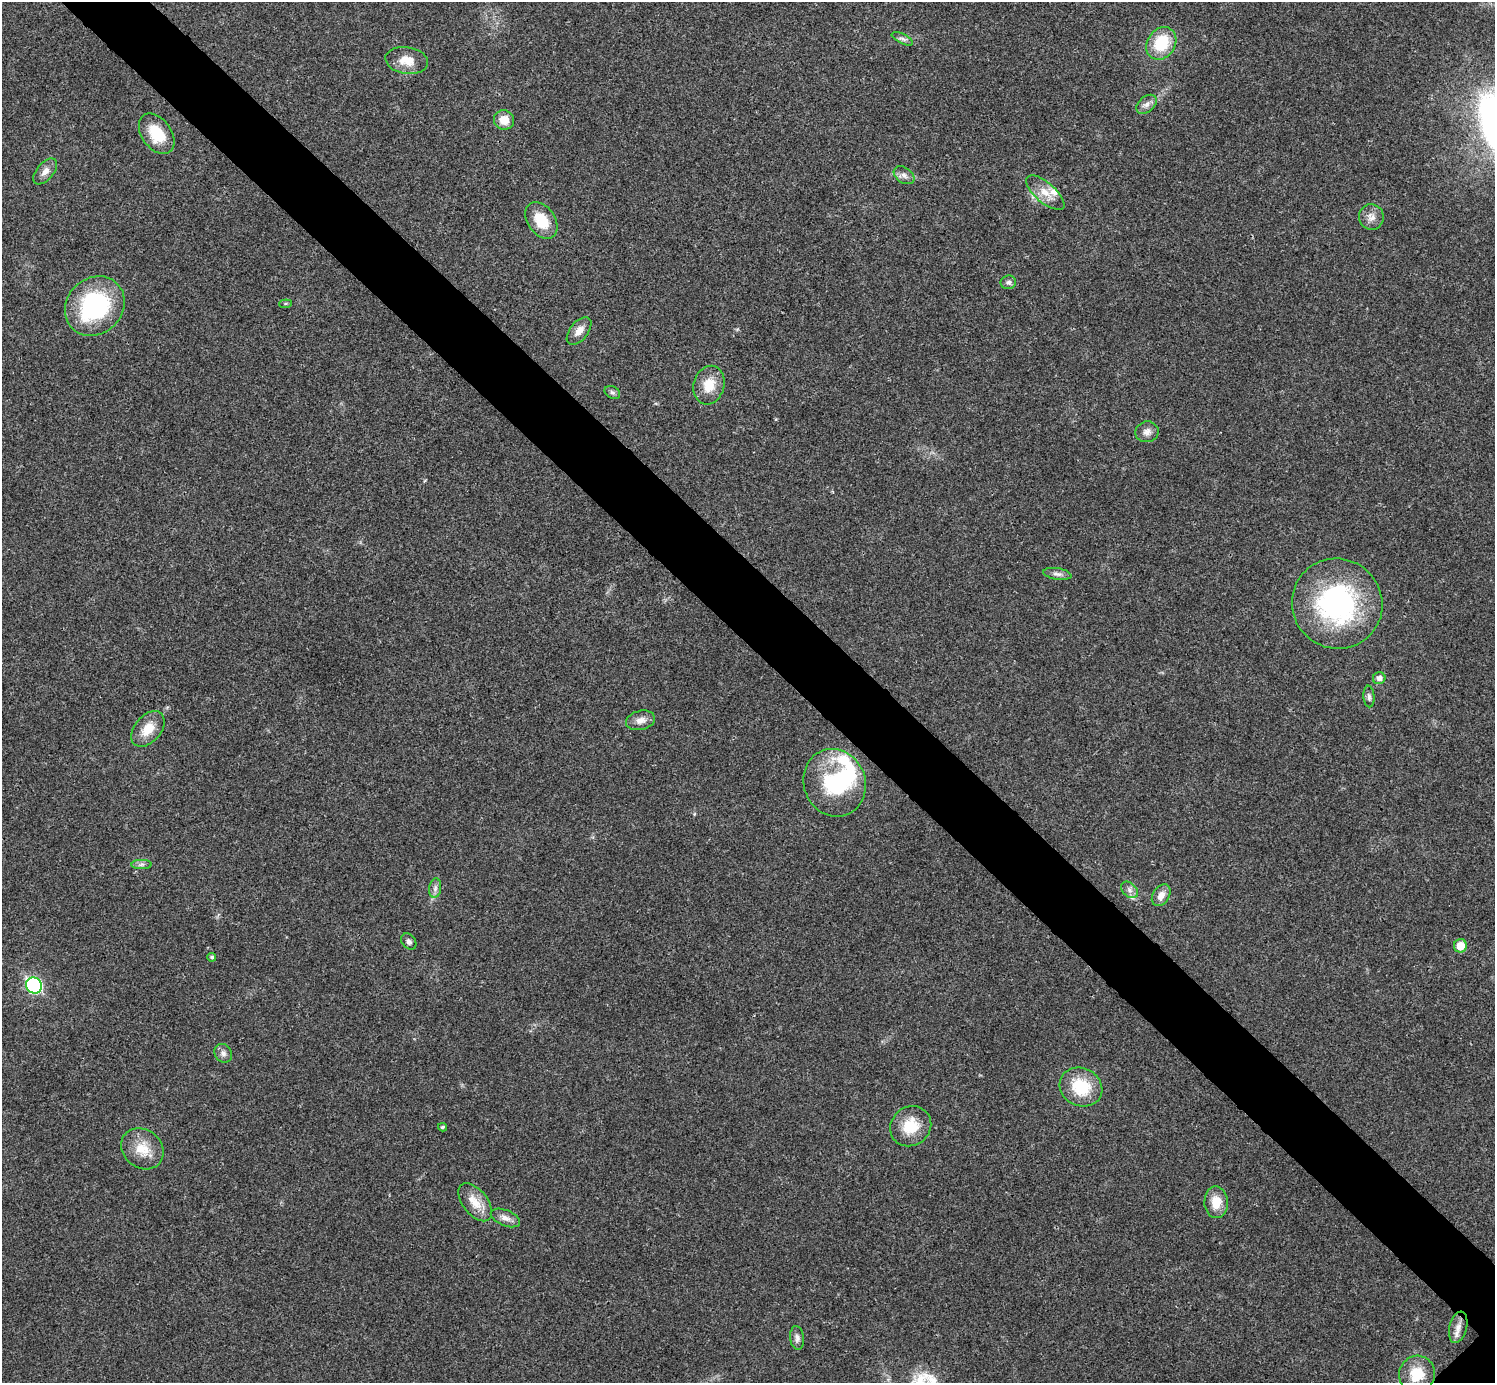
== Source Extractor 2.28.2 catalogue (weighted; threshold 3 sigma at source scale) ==
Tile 11 of 4 x 4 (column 3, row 3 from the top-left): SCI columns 2992-4484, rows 1541-2921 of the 5985 x 5985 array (HDU 1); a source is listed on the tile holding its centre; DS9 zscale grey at full resolution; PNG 1497 x 1385 px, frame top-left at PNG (2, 2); each listed source drawn as its Kron ellipse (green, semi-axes under 4 px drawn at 4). Shown black and unused: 6% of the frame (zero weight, under 3 of 4 exposures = <1% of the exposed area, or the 3 px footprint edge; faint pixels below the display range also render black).
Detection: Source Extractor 2.28.2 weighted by HDU 2 'WHT'; one run over the whole footprint, this tile lists its part. Background 0.0215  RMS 0.0043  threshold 0.0192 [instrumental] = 3 sigma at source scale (4.5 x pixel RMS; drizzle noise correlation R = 1.50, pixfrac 1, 0.05/0.05 arcsec/px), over >= 5 px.
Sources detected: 48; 2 inside a brighter object's white glare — neither listed nor drawn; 2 inside a brighter listed object's ellipse — not listed separately; the other 44 listed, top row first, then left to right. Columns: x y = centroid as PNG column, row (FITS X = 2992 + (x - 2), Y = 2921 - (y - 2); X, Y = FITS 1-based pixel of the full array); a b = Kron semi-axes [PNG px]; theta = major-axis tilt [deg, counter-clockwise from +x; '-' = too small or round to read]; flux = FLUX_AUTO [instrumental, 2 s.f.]
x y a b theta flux
902 39 12 4 -27 1.4
1161 43 17 14 56 16
407 60 21 13 -8 7
1146 104 11 7 42 2.2
504 120 10 9 - 6
157 134 22 14 -54 12
45 171 15 8 49 2.9
904 175 11 7 -34 2.2
1045 193 24 10 -41 6.1
1371 217 13 12 - 3.3
541 220 20 13 -55 11
1008 282 8 7 - 1.3
285 304 6 4 6 0.64
95 306 32 27 45 51
579 331 16 9 52 3.6
709 385 20 15 74 8.5
612 392 8 5 -30 1
1147 432 11 10 - 2.5
1057 574 14 5 -9 1.8
1337 604 45 44 - 74
1379 678 6 6 - 2.1
1369 697 11 5 -85 1.3
640 720 15 9 15 3.3
148 729 20 13 50 7.6
835 783 34 31 -69 32
142 864 10 4 1 1.3
435 888 10 6 82 1.6
1129 890 10 6 -43 1.8
1161 895 12 8 57 3.5
409 942 9 6 -50 1.2
1460 946 6 6 - 6.5
212 957 4 4 - 0.79
34 985 8 7 - 67
223 1053 10 8 -55 1.8
1081 1087 22 18 -26 17
911 1126 21 19 38 12
442 1127 4 3 - 0.71
142 1149 22 19 -40 9.7
475 1202 22 12 -52 6.9
1216 1202 16 11 -88 7.2
505 1218 15 8 -22 2.8
1458 1327 16 8 76 3.4
797 1338 12 7 -83 1.8
1417 1374 18 18 - 11